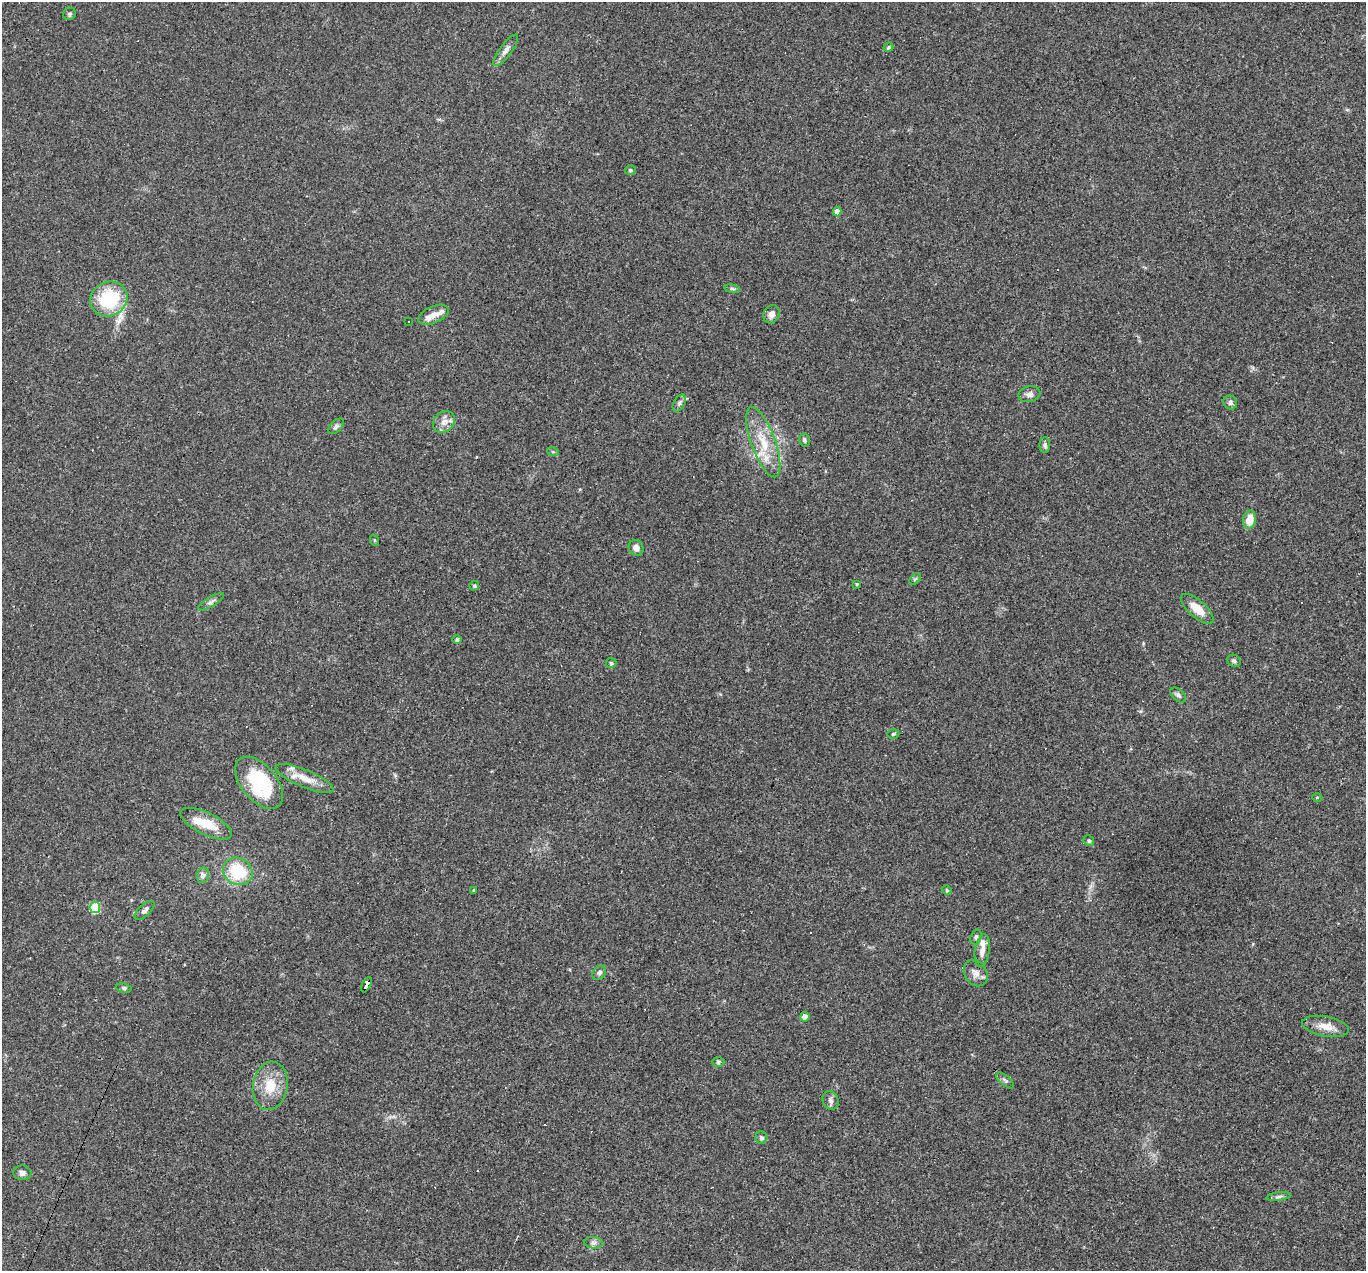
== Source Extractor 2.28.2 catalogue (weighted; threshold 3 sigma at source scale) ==
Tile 7 of 4 x 4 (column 3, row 2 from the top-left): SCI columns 2731-4094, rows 2804-4072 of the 5459 x 5474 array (HDU 1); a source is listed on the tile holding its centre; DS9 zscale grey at full resolution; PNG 1368 x 1273 px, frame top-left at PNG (2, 2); each listed source drawn as its Kron ellipse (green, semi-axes under 4 px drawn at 4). Shown black and unused: <1% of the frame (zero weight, under 3 of 4 exposures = <1% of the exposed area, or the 3 px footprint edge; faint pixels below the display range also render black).
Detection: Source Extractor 2.28.2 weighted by HDU 2 'WHT'; one run over the whole footprint, this tile lists its part. Background 0.0574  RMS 0.0051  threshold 0.0231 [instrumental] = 3 sigma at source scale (4.5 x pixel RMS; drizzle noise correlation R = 1.50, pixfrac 1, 0.05/0.05 arcsec/px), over >= 5 px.
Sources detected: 81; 2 inside a brighter object's white glare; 14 cosmic-ray / hot-pixel residue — neither listed nor drawn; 6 inside a brighter listed object's ellipse — not listed separately; the other 59 listed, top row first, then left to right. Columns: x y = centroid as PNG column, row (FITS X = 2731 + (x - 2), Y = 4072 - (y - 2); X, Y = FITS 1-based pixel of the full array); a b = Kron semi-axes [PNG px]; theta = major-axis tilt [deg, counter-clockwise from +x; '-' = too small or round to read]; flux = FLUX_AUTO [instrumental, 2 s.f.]
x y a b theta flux
69 14 6 6 - 0.97
889 47 5 4 - 0.6
506 50 19 6 53 2.9
630 170 5 4 - 0.76
837 212 4 4 - 3.3
732 289 8 4 -9 0.91
109 299 19 17 28 32
772 314 9 8 - 3.3
434 315 16 8 24 4.1
409 322 3 2 - 1
1029 394 11 8 12 2.3
679 403 9 5 60 1.5
1230 403 7 6 - 1.6
444 422 12 10 43 4
336 426 9 5 44 1.4
804 440 7 5 -79 1.1
763 442 37 12 -70 14
1045 445 7 5 90 1.3
553 452 6 4 -18 0.61
1249 520 9 6 80 7.4
374 540 6 3 -70 0.52
636 548 8 7 - 3
915 579 7 4 44 0.8
857 584 4 3 - 0.57
474 586 5 4 - 0.8
211 602 15 4 31 1.7
1197 609 20 8 -41 8
457 639 4 4 - 1
1234 661 7 5 -26 1.1
611 663 5 5 - 0.78
1178 695 9 5 -42 1.3
893 734 6 4 17 0.78
305 778 31 9 -23 8.3
259 783 31 17 -50 36
1317 797 5 3 - 0.54
206 824 28 11 -26 11
1089 841 5 5 - 0.87
238 871 15 13 -32 23
203 875 8 6 76 1.7
474 890 4 3 - 0.76
947 890 5 4 - 0.53
95 908 5 5 - 29
144 910 12 6 44 2
976 937 8 5 73 1.1
982 950 16 7 81 3.9
599 973 8 6 46 1.3
976 973 14 11 -58 3.8
366 985 8 4 62 180
124 988 7 5 -11 0.99
805 1017 4 4 - 4.7
1326 1026 24 10 -10 6.2
718 1062 6 5 - 0.88
1005 1081 10 5 -41 1.4
270 1086 24 17 80 12
831 1100 10 7 -64 1.8
761 1138 6 6 - 1.5
22 1173 9 7 -4 1.8
1279 1197 12 4 7 1.4
594 1243 9 6 -5 1.7
Overlapping masked pixels (flux is a lower limit): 1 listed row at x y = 366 985